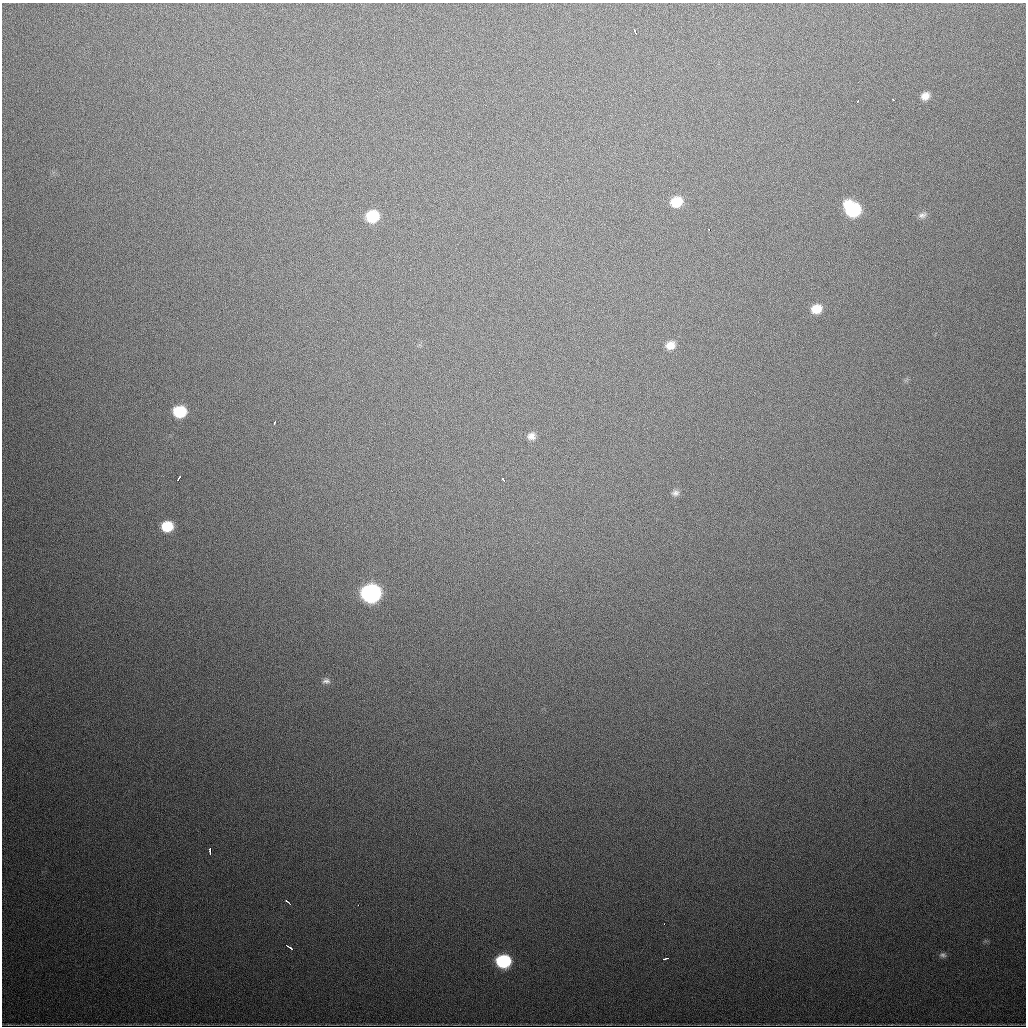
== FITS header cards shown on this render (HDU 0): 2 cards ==
NAXIS1  =                 1024
NAXIS2  =                 1024

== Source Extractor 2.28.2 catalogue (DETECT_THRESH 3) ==
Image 1024 x 1024 px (HDU 0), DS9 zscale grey, 1 PNG px = 1 image px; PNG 1028 x 1028 px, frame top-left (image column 1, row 1024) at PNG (2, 3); no overlay
Background 665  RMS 21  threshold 61.5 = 3 sigma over >= 5 px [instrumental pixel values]
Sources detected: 29; all 29 listed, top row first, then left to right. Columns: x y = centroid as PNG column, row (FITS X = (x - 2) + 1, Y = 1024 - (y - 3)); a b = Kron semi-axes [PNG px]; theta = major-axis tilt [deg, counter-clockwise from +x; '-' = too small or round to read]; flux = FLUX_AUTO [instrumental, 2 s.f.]
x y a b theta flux
635 31 4 2 - 3400
925 96 9 7 39 10000
893 99 3 2 - 1800
858 101 3 2 - 1200
676 202 11 9 23 36000
852 209 12 10 -36 140000
922 215 11 7 17 5400
372 216 10 9 - 61000
709 230 3 2 - 3800
816 309 11 9 19 22000
670 345 12 9 24 14000
180 411 10 9 - 66000
274 423 3 2 - 1600
531 436 9 8 - 8000
178 478 6 2 61 4900
503 480 5 3 - 3300
675 493 10 8 2 5800
167 526 10 9 - 40000
371 593 11 10 - 500000
326 681 11 7 3 5500
210 850 5 3 - 7100
288 902 6 2 -41 3400
358 905 2 2 - 3700
664 924 2 2 - 1400
287 946 4 2 - 3800
291 948 4 2 - 4800
943 955 8 7 - 4100
666 959 6 2 17 3000
503 961 10 9 - 140000